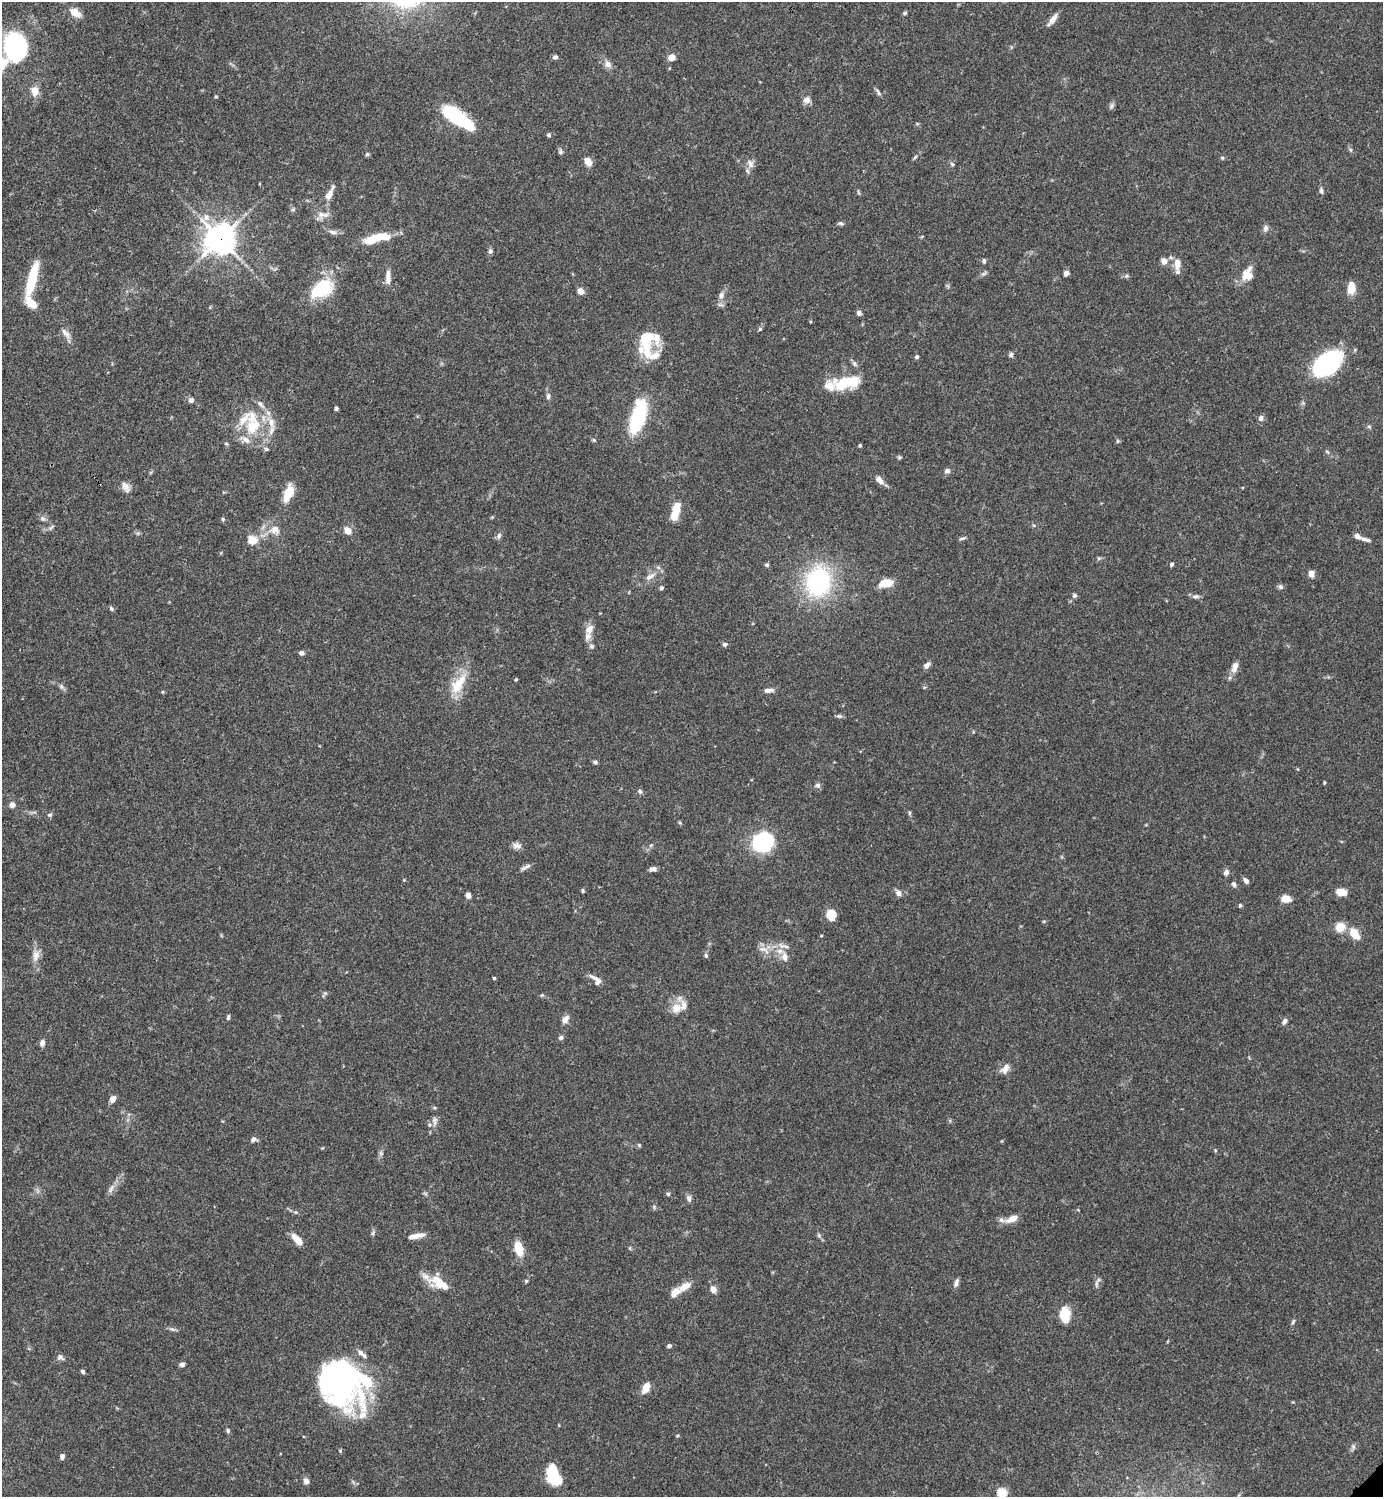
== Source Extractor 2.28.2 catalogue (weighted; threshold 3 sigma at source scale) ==
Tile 11 of 4 x 4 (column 3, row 3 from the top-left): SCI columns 3063-4443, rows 1496-2990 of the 5983 x 5983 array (HDU 1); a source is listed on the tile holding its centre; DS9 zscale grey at full resolution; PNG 1385 x 1499 px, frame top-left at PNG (2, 2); no overlay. Shown black and unused: <1% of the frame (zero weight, under 3 of 4 exposures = <1% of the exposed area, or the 3 px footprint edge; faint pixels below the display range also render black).
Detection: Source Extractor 2.28.2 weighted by HDU 2 'WHT'; one run over the whole footprint, this tile lists its part. Background 0.0659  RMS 0.0032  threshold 0.0144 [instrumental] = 3 sigma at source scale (4.5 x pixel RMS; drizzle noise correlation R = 1.50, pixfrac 1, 0.05/0.05 arcsec/px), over >= 5 px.
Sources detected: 208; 6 inside a brighter object's white glare — not listed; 23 inside a brighter listed object's ellipse — not listed separately; the other 179 listed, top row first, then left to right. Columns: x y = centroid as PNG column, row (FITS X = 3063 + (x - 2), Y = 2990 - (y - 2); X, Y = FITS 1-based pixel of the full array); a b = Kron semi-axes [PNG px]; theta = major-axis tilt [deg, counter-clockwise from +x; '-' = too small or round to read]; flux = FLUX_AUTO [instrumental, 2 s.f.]
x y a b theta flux
75 12 13 8 -34 3.7
905 13 6 4 27 0.53
1053 19 16 6 53 2.2
15 47 15 13 -75 95
555 57 7 5 10 0.72
671 57 7 6 - 2.7
608 64 10 8 -48 1.9
35 91 13 9 -85 3
878 92 12 4 -60 0.74
807 100 9 8 - 1.8
1111 106 9 5 76 0.83
458 118 35 11 -36 28
549 135 5 5 - 0.59
1350 150 6 5 - 0.56
561 152 7 5 80 0.67
367 154 6 4 22 0.49
915 157 6 4 46 0.54
1222 158 5 4 - 0.39
588 162 9 6 -62 3.1
750 164 12 7 -60 1.6
952 164 6 4 -48 0.53
1321 191 7 5 -81 0.83
329 195 15 8 62 2.7
293 209 6 5 - 0.51
321 214 10 9 - 2
206 217 10 9 - 2.2
840 223 8 5 -4 0.64
1266 228 8 6 -90 1.2
333 232 12 5 -17 1.2
382 237 20 9 4 6
220 239 10 10 - 470
490 251 6 5 - 0.84
984 261 6 4 -82 0.54
1164 261 6 6 - 2.5
1177 264 15 8 86 3.3
1066 273 5 5 - 1.7
1247 275 16 15 - 3.9
1126 276 6 5 - 0.52
388 277 20 7 90 2.4
32 279 40 9 76 13
1351 287 12 7 84 4.8
321 289 27 17 32 17
581 291 6 6 - 2.3
721 295 10 7 72 1.4
859 313 6 5 - 1.2
760 329 5 5 - 0.51
66 333 17 7 -51 2
645 340 28 16 79 11
1011 355 6 6 - 0.79
917 357 4 4 - 0.77
854 363 9 5 -71 0.82
1327 363 31 18 41 40
842 384 20 12 44 7.4
548 396 9 6 88 0.98
191 400 7 6 - 1
336 408 4 4 - 0.7
638 417 35 13 74 27
1261 418 8 7 - 1
253 426 24 19 62 13
594 440 5 4 - 0.46
1118 441 5 5 - 0.45
860 445 3 3 - 0.48
266 449 7 5 -21 0.56
899 457 6 4 19 0.47
947 471 7 7 - 0.87
879 480 12 7 -45 2.1
126 487 15 9 -60 2
288 493 20 9 69 5.9
676 509 19 9 76 6.1
43 519 8 6 -26 1
223 519 5 4 - 0.43
275 530 15 12 -7 3.8
347 530 9 7 -49 2.6
499 535 8 6 74 0.89
962 538 9 4 13 0.62
1365 539 13 5 -15 1.4
252 540 13 10 5 4.2
1099 558 5 5 - 0.47
1172 564 5 4 - 0.65
766 565 5 5 - 0.58
1311 574 8 6 -85 2
650 576 17 7 33 2.5
818 582 29 23 76 45
886 583 14 8 12 5.9
1280 587 7 6 - 0.85
661 588 5 5 - 0.59
1074 595 6 5 - 0.76
1196 596 10 6 5 1.1
111 608 7 5 -57 0.61
589 629 14 9 58 2.4
725 644 6 5 - 0.72
591 646 7 5 -14 0.7
302 653 6 5 - 1
927 665 9 6 41 1.3
1235 667 12 7 72 2.5
516 680 4 3 - 0.42
458 684 34 14 55 8.3
61 686 8 6 -89 0.81
768 690 12 5 3 1.5
163 692 5 3 - 0.3
839 716 8 5 -9 0.73
595 762 5 4 - 0.67
1324 783 4 3 - 0.35
817 785 7 7 - 0.91
639 791 7 5 -35 0.72
12 805 4 4 - 3.3
909 813 6 4 89 0.44
50 815 6 5 - 0.59
761 843 14 12 -50 28
517 846 13 7 -10 1.6
525 867 15 4 28 1.1
653 869 7 5 6 1.5
1226 873 7 6 - 1.3
404 880 4 4 - 0.28
1246 881 7 5 -51 1
1234 884 7 6 - 0.79
583 890 6 4 -71 0.44
1341 892 9 6 -5 5.8
898 893 8 7 - 1.5
468 896 7 5 -74 1.3
1286 899 8 6 -5 4.6
1240 905 4 4 - 0.6
831 915 9 9 - 6.3
1340 927 10 9 - 4.8
1355 934 15 9 -54 4.6
782 946 11 8 -24 2
763 949 19 7 -24 2.6
36 956 17 9 77 2.8
706 956 6 5 - 0.63
784 957 11 8 -77 2.2
494 978 4 3 - 0.4
596 978 22 5 -27 1.6
542 995 5 4 - 0.39
676 1008 16 14 33 4
228 1017 7 4 78 0.52
565 1019 11 8 49 1.7
1284 1021 8 5 69 1
561 1037 6 5 - 0.83
42 1043 7 5 84 1.5
1005 1069 14 9 53 2.2
113 1099 8 6 54 1.7
435 1121 15 6 86 1.5
254 1139 8 7 - 1
639 1145 5 5 - 0.45
381 1153 6 6 - 0.69
111 1188 14 5 62 1.5
425 1193 7 4 -19 0.48
668 1194 5 5 - 0.51
689 1198 8 6 -84 1.1
296 1212 6 5 - 0.54
1012 1219 15 8 24 3.7
373 1233 7 4 54 0.57
818 1235 6 4 -70 0.57
416 1236 19 5 11 3.1
297 1240 13 6 -48 4.7
519 1249 12 7 -73 8.2
526 1281 4 4 - 0.5
440 1283 28 12 -29 7.7
956 1283 11 5 68 1.1
1096 1284 12 4 83 0.88
685 1286 17 8 31 3.6
713 1289 6 5 - 2.7
1065 1315 16 10 -85 7.5
1293 1322 7 4 64 0.55
172 1329 9 5 -26 0.73
669 1346 5 4 - 0.9
361 1353 15 5 -39 1.5
60 1357 9 7 -27 1.1
182 1364 5 4 - 1.2
83 1371 5 4 - 0.78
340 1381 67 31 -54 64
646 1388 12 7 67 4.1
228 1430 6 5 - 0.63
677 1436 5 3 - 0.3
1353 1447 7 5 -70 0.74
62 1456 6 5 - 1.1
553 1473 17 10 84 13
306 1481 8 7 - 1.2
1002 1492 5 5 - 21
Overlapping masked pixels (flux is a lower limit): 1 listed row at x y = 220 239
Isophote crosses this tile's border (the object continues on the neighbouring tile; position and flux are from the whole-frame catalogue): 2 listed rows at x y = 75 12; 1002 1492